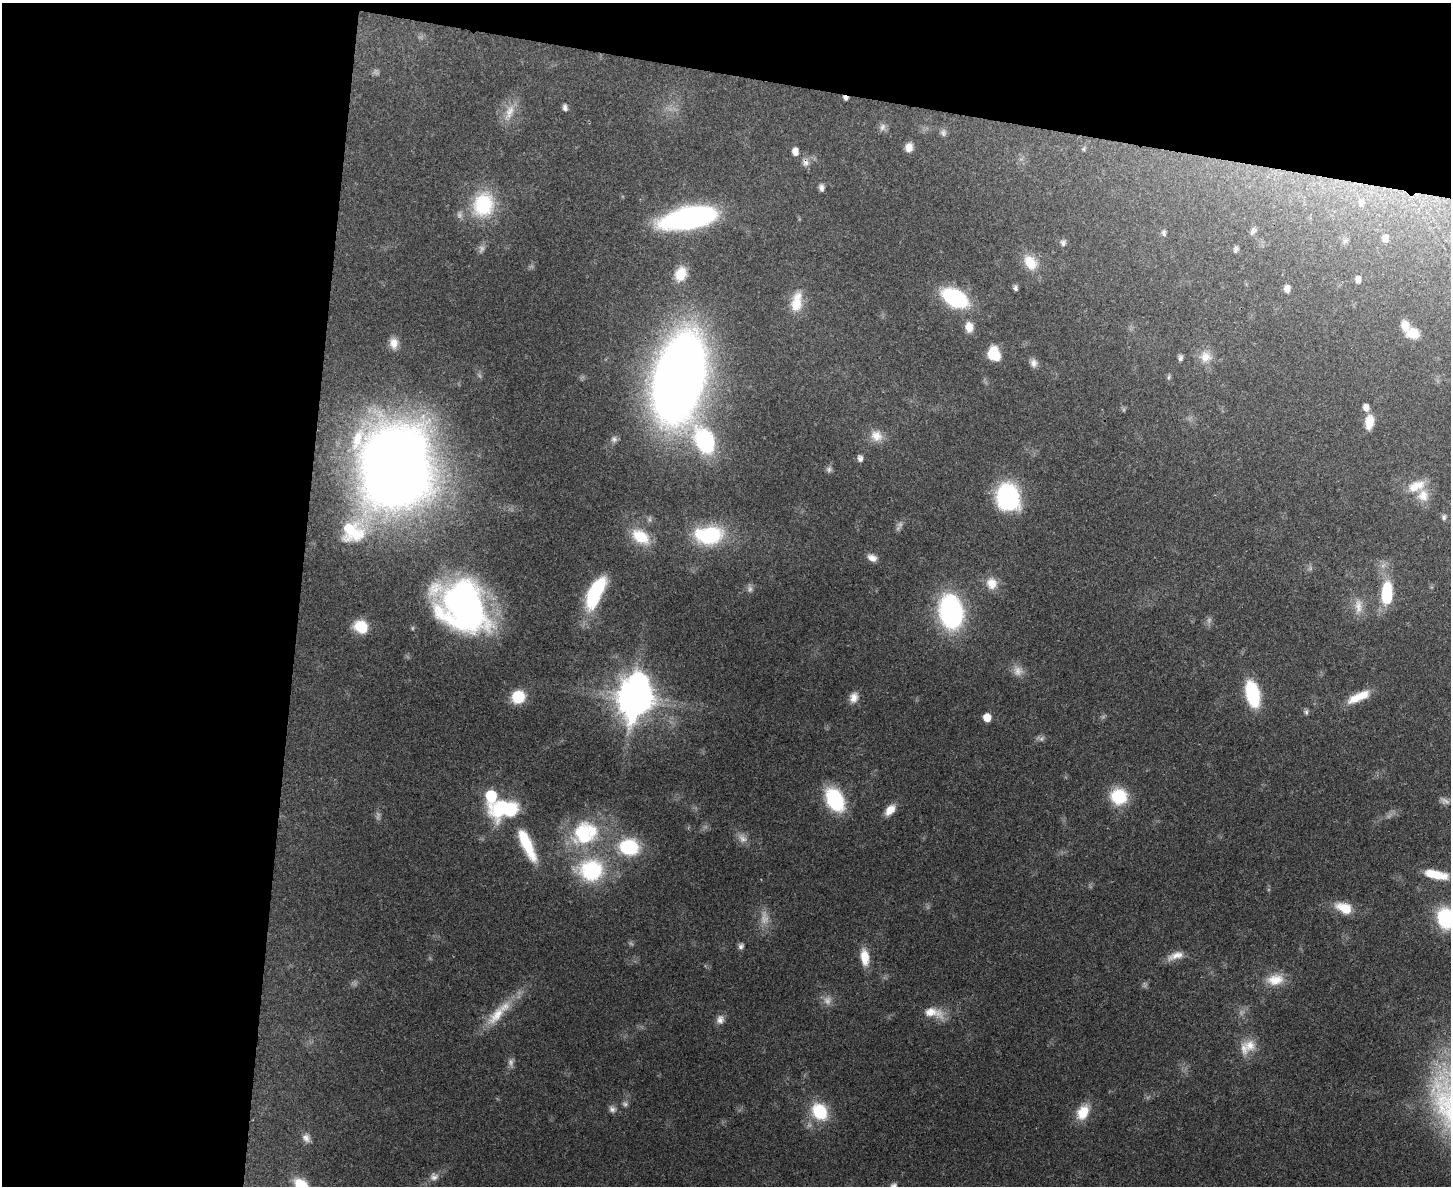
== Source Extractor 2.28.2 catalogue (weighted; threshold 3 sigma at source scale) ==
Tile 1 of 3 x 4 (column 1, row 1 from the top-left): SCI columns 326-1774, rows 3572-4755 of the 4875 x 4778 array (HDU 1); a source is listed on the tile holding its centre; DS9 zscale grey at full resolution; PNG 1453 x 1188 px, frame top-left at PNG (2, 3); no overlay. Shown black and unused: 27% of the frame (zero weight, under 3 of 4 exposures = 7% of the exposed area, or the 3 px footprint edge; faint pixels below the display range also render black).
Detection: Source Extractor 2.28.2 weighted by HDU 2 'WHT'; one run over the whole footprint, this tile lists its part. Background 0.441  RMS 0.0079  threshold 0.0357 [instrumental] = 3 sigma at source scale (4.5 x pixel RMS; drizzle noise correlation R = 1.50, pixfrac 1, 0.05/0.05 arcsec/px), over >= 5 px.
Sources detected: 108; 13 too faint to see at this stretch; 1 cosmic-ray / hot-pixel residue — not listed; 7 inside a brighter listed object's ellipse — not listed separately; the other 87 listed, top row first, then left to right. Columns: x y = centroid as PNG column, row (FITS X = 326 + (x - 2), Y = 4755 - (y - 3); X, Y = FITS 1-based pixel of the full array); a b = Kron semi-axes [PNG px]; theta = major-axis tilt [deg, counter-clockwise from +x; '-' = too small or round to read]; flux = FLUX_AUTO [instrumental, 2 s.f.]
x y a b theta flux
565 107 9 5 -82 2.5
510 111 21 10 69 11
943 133 10 8 -70 2.9
909 147 10 9 - 6.3
1084 149 6 4 -90 1.2
795 151 9 7 -85 5.3
805 162 12 8 -62 4.5
821 188 8 6 -79 3.2
1361 203 13 9 78 5.9
483 204 29 25 75 53
689 218 50 18 11 190
1253 231 10 6 57 2.3
1164 233 9 6 -70 2.1
1385 238 10 8 89 4.7
1063 243 8 7 - 2.6
1236 250 7 5 66 1.9
1030 262 22 15 -55 17
681 274 17 13 71 14
1358 280 9 6 -89 3.1
1015 288 7 5 -77 2.1
1287 289 9 6 -88 4
955 298 20 12 -29 98
796 304 21 17 87 16
969 327 13 10 -81 8.1
1413 333 16 13 -17 12
394 343 14 10 -80 7.6
994 354 14 11 -71 21
1205 357 16 16 - 10
1180 358 7 5 84 2.2
1034 363 10 9 - 4.2
1169 377 6 4 88 1.3
679 378 59 30 76 1400
1369 422 17 10 84 12
876 436 17 15 -30 10
614 439 8 8 - 2.9
704 441 20 13 -66 120
860 458 9 7 -84 3
395 466 51 43 87 1500
1416 486 25 13 23 15
1008 497 27 22 -74 89
1444 517 8 6 83 2.2
353 531 39 35 15 58
709 535 31 19 2 65
640 537 25 16 -33 24
872 558 12 8 -22 5.2
992 583 15 14 - 11
595 592 32 13 64 71
1387 594 27 12 87 38
464 606 51 39 -46 320
1358 606 21 10 90 9.2
951 611 30 19 -81 150
361 627 14 12 -32 22
1018 671 14 13 - 6.8
1252 694 23 12 -77 61
518 697 10 10 - 34
854 697 14 10 72 6.7
635 698 16 11 79 2300
1356 698 25 12 27 15
1306 712 8 5 89 1.8
987 717 8 7 - 7.5
1119 796 16 15 - 37
835 799 20 14 -62 69
505 809 35 20 7 59
890 810 15 9 48 8.9
585 833 43 35 27 69
742 838 14 9 -37 5.6
527 844 45 12 -65 34
629 847 18 15 -7 55
591 870 27 24 0 73
1436 875 28 9 -12 18
1344 908 21 12 -23 16
1446 918 16 13 -75 69
741 946 8 6 48 2.5
1176 956 23 9 19 8.6
865 957 20 10 -83 14
1275 980 24 14 7 16
933 1012 29 12 -13 14
496 1015 36 14 49 22
720 1019 11 10 - 4.8
1250 1045 18 17 - 13
625 1104 8 6 -16 2.3
612 1109 10 8 -36 3.5
820 1111 21 17 -55 34
1083 1112 20 14 62 17
306 1138 12 9 -48 4.3
434 1177 12 10 17 4.5
894 1186 8 7 - 3.4
Overlapping masked pixels (flux is a lower limit): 1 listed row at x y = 805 162
Isophote crosses this tile's border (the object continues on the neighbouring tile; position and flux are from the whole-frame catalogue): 2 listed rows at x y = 1446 918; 894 1186